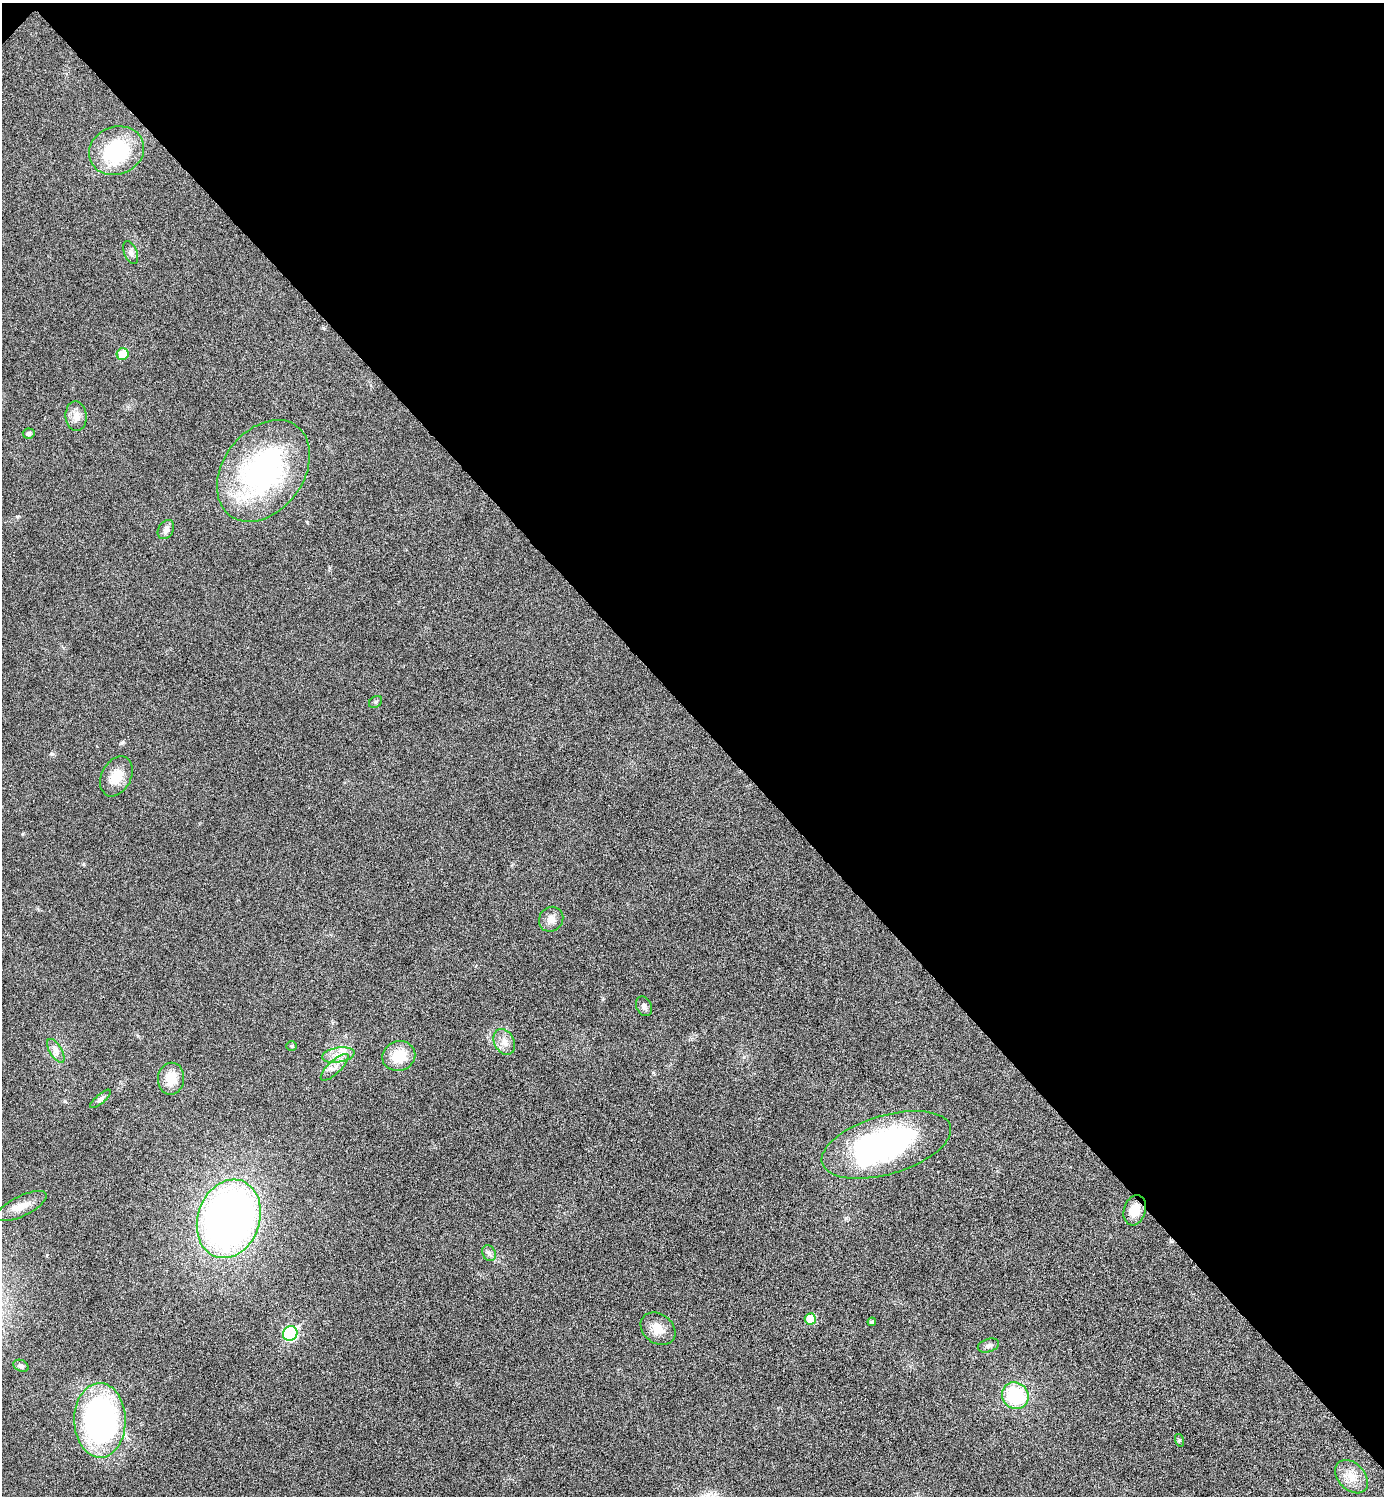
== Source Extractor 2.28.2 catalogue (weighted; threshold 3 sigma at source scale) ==
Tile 3 of 4 x 4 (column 3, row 1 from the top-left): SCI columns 2924-4305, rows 4491-5984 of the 5987 x 5987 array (HDU 1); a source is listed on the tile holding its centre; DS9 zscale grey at full resolution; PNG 1386 x 1498 px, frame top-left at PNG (2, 3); each listed source drawn as its Kron ellipse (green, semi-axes under 4 px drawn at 4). Shown black and unused: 48% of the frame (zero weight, under 4 of 8 exposures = <1% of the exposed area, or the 3 px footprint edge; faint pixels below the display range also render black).
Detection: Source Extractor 2.28.2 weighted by HDU 2 'WHT'; one run over the whole footprint, this tile lists its part. Background 0.0326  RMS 0.0037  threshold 0.0151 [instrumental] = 3 sigma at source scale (4.09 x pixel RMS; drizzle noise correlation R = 1.36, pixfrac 0.8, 0.05/0.05 arcsec/px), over >= 5 px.
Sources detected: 36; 1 inside a brighter object's white glare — neither listed nor drawn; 1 inside a brighter listed object's ellipse — not listed separately; the other 34 listed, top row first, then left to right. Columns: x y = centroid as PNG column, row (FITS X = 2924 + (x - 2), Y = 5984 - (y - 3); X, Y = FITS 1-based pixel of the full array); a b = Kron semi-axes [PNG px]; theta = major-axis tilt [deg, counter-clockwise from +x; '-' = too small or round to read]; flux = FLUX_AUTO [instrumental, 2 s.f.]
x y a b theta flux
116 151 28 24 20 28
131 252 12 6 -69 1.3
123 354 6 6 - 7.1
76 416 15 10 -85 2.8
29 433 6 5 - 1
263 471 56 40 53 71
166 530 10 7 59 1.5
376 702 7 5 36 0.55
116 776 21 14 62 6.3
551 919 13 11 51 2.8
644 1006 10 7 -64 1.2
504 1042 13 10 -62 2.9
292 1046 5 4 - 0.42
56 1051 13 6 -59 1.8
338 1055 16 7 9 3.1
399 1056 17 14 20 8.3
335 1067 18 6 44 2.4
171 1079 16 13 80 6.1
100 1099 13 4 41 1
886 1145 67 29 16 87
21 1206 28 10 26 4.5
1135 1210 15 11 73 5.2
229 1219 40 31 71 210
489 1253 8 6 -63 1.1
810 1319 5 5 - 8.3
872 1322 4 4 - 0.47
658 1329 19 14 -38 4.5
290 1333 7 6 - 37
988 1346 11 6 18 1.2
21 1366 8 5 -25 0.74
1015 1396 14 13 - 20
100 1420 37 25 -89 91
1179 1440 6 4 -72 0.45
1352 1477 19 13 -46 4.9
Unlisted compact peaks at least as high as the median listed source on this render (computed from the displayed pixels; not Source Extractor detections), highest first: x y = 52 754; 121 743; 17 516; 65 1101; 307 522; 23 834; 84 864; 846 1218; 323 328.